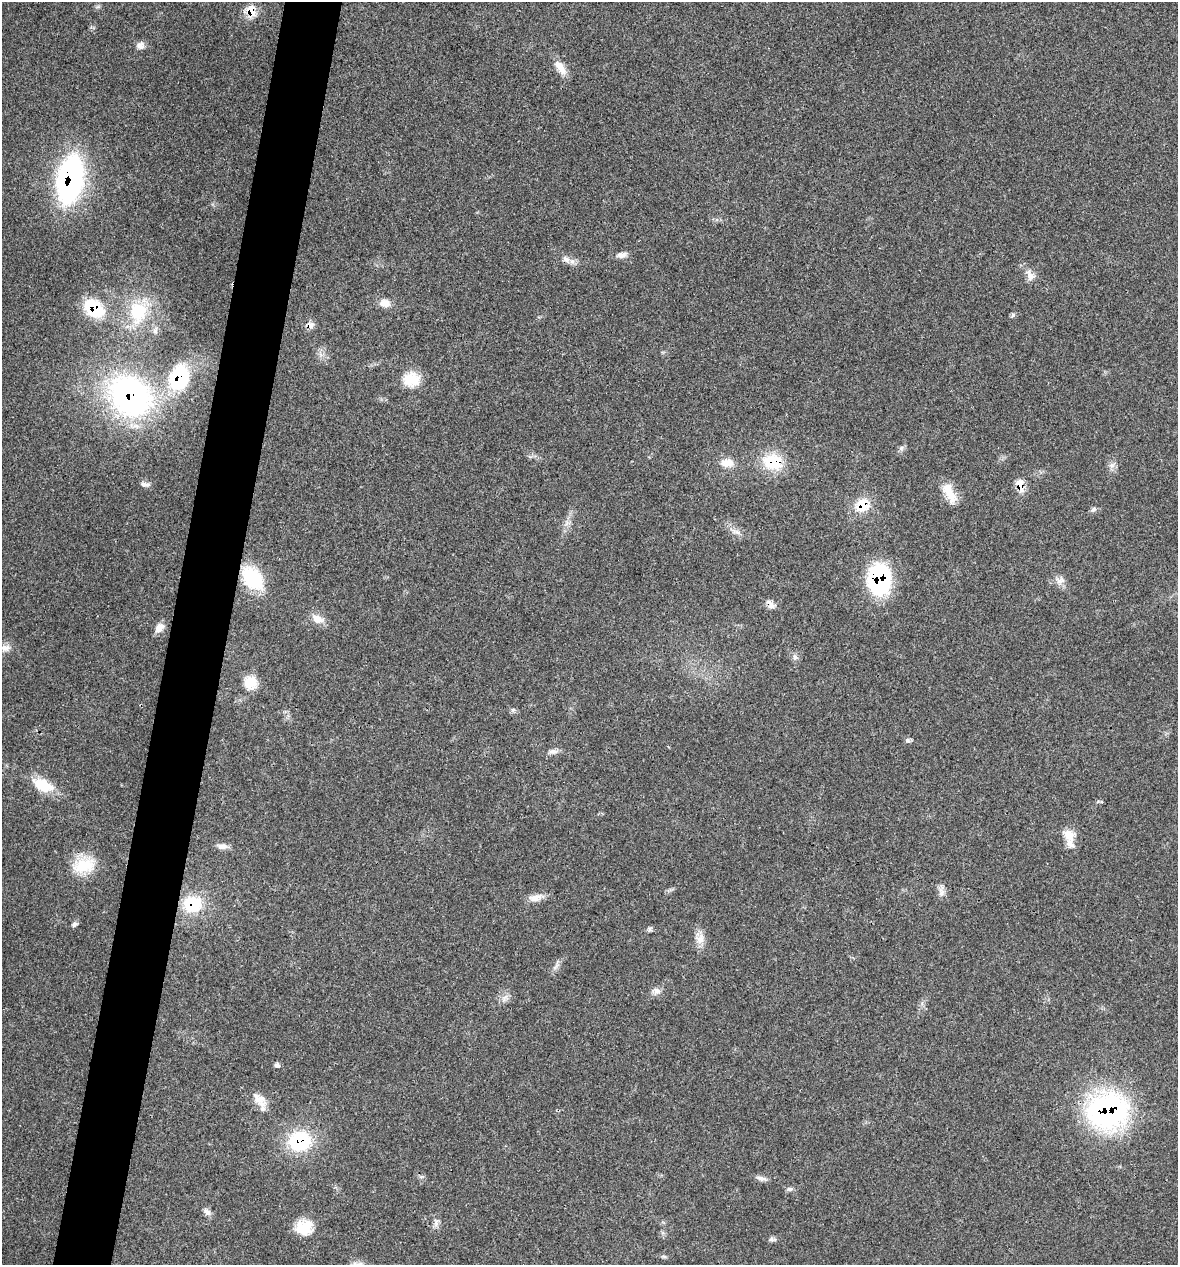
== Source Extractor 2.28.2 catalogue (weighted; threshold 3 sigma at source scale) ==
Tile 7 of 4 x 4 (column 3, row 2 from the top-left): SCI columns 2475-3650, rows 2526-3788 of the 5072 x 5054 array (HDU 1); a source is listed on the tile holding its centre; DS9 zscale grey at full resolution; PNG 1180 x 1267 px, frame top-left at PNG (2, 2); no overlay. Shown black and unused: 5% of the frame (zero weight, under 3 of 4 exposures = <1% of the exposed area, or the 3 px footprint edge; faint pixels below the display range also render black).
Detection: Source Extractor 2.28.2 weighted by HDU 2 'WHT'; one run over the whole footprint, this tile lists its part. Background 0.0841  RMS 0.006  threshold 0.0268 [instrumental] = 3 sigma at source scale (4.5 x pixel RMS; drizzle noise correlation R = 1.50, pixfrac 1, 0.05/0.05 arcsec/px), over >= 5 px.
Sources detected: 64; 2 inside a brighter listed object's ellipse — not listed separately; the other 62 listed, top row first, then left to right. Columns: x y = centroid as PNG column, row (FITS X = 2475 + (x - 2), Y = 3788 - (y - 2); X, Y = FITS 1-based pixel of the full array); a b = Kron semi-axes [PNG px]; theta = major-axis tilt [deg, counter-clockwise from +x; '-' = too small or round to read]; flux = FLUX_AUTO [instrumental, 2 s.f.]
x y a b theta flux
251 11 10 9 - 13
140 45 10 9 - 3.2
560 67 21 10 -56 6.8
70 179 44 22 80 150
622 255 14 7 10 3.3
566 259 12 7 -47 3.4
1030 275 20 8 -66 4.9
385 303 13 10 -1 5.4
94 308 22 15 -39 32
138 312 33 26 85 33
1013 315 8 5 61 1.2
310 325 10 9 - 3.2
179 378 28 21 67 45
411 379 21 17 4 14
130 396 45 37 -39 170
901 448 7 6 - 1.6
773 462 25 20 -13 22
727 463 18 12 -1 7.1
1111 465 8 8 - 2.6
145 484 12 6 1 2.4
1020 486 20 9 -76 6.3
950 495 26 12 -56 11
862 505 19 16 35 14
1093 509 9 5 44 1.5
567 523 8 5 56 2
736 532 17 5 -21 3.3
252 578 29 18 -52 35
879 579 28 20 -87 74
1060 580 15 12 -8 4.4
770 604 14 8 -56 3.4
318 619 19 11 -24 6.1
159 628 15 9 52 4.2
5 648 14 9 3 4.2
795 657 9 6 -80 2
251 682 16 15 - 10
513 710 7 4 0 1.2
907 740 7 7 - 1.5
553 751 15 7 3 2.9
43 785 26 13 -24 18
1069 835 18 13 -39 7.6
222 846 14 8 -7 3.6
84 865 28 21 13 20
941 892 16 8 88 3.4
536 898 21 9 11 5.4
193 904 22 19 4 26
74 924 8 6 32 1.5
649 929 7 4 -90 1
700 939 15 11 71 5.6
556 967 13 5 45 2.3
657 991 11 9 -30 3.3
505 998 12 8 45 3.4
277 1065 6 6 - 1.6
260 1100 23 12 -45 8
1108 1111 40 37 10 140
300 1141 26 23 4 40
762 1178 17 5 -15 2.6
790 1189 10 5 0 1.6
207 1212 11 7 -44 2.7
436 1223 11 6 83 2.7
304 1227 20 18 3 14
772 1239 10 6 -3 1.7
664 1256 7 4 -1 0.97
Overlapping masked pixels (flux is a lower limit): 15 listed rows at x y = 251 11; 70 179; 94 308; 310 325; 179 378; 130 396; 773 462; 1020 486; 862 505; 252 578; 879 579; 770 604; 193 904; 1108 1111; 300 1141